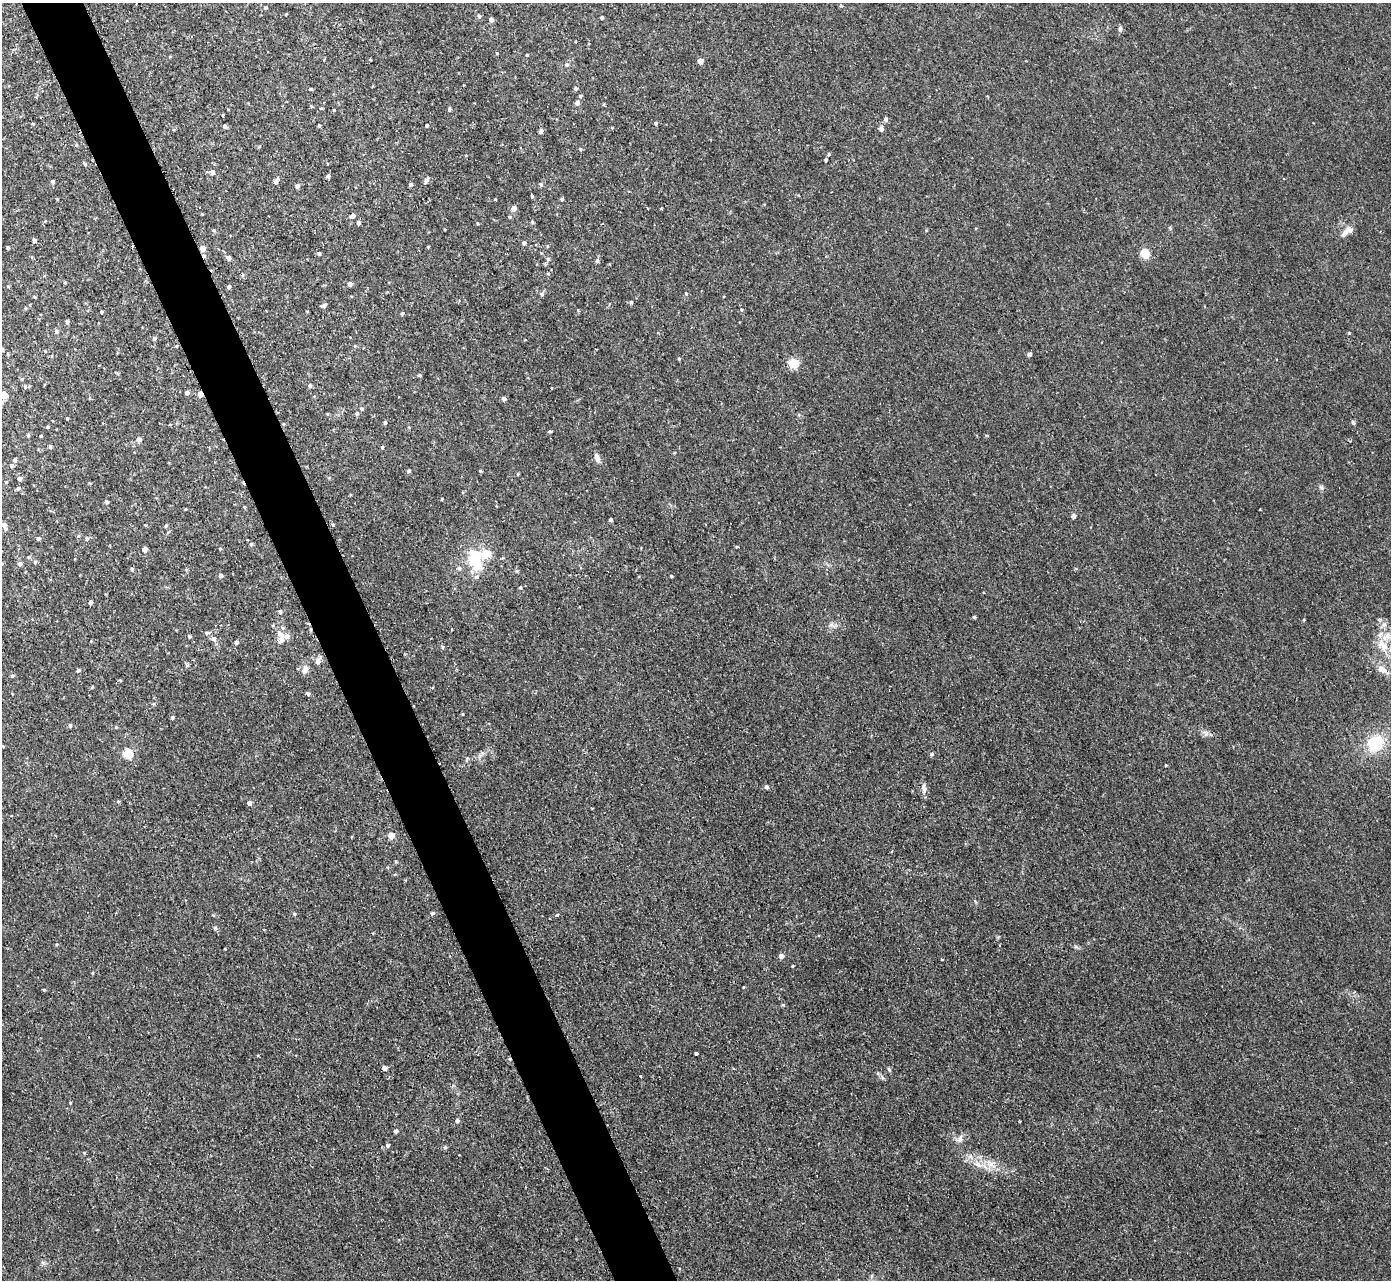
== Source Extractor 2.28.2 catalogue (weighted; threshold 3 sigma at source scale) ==
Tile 11 of 4 x 4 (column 3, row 3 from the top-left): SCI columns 2848-4236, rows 1433-2710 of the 5691 x 5723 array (HDU 1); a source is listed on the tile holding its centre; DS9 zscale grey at full resolution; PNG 1393 x 1282 px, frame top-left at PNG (2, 3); no overlay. Shown black and unused: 4% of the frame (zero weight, under 2 of 3 exposures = <1% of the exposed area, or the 3 px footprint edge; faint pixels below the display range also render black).
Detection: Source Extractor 2.28.2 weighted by HDU 2 'WHT'; one run over the whole footprint, this tile lists its part. Background 0.0367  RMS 0.008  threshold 0.0362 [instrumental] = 3 sigma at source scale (4.5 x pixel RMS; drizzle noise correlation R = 1.50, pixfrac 1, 0.05/0.05 arcsec/px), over >= 5 px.
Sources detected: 182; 3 cosmic-ray / hot-pixel residue — not listed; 4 inside a brighter listed object's ellipse — not listed separately; the other 175 listed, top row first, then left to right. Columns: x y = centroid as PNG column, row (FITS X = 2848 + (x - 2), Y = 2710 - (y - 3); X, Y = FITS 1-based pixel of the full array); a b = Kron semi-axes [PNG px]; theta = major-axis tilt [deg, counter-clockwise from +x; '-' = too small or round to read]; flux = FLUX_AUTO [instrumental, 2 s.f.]
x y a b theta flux
841 5 5 4 - 0.86
266 8 4 4 - 0.87
479 16 5 5 - 1.4
602 17 3 3 - 1.5
491 20 5 4 - 2.4
1120 29 6 4 89 2.2
497 53 4 3 - 0.68
527 55 3 3 - 0.77
700 61 4 4 - 6.5
567 64 6 5 - 1.5
575 88 5 5 - 1.1
310 89 4 3 - 0.67
581 96 5 4 - 0.88
577 103 5 4 - 3
321 108 5 3 - 0.71
449 109 5 3 - 0.96
334 110 3 3 - 0.67
223 115 4 2 - 0.55
886 119 5 4 - 2.2
655 123 4 4 - 0.75
33 124 5 3 - 0.63
319 125 4 3 - 0.93
427 125 4 3 - 1.2
225 126 5 4 - 1.7
881 129 7 5 -75 2
541 131 5 4 - 2.3
829 154 4 4 - 0.88
826 160 3 3 - 1
85 164 5 4 - 1
212 172 5 5 - 3.3
328 176 4 4 - 1.5
53 181 4 4 - 1.5
426 181 8 4 65 1.9
276 182 7 6 - 1.8
411 184 5 4 - 1.5
541 184 5 4 - 1.3
297 186 5 4 - 2.2
532 196 4 4 - 0.86
495 199 3 2 - 0.54
562 199 4 3 - 1.1
514 208 5 5 - 5.5
352 216 6 5 - 3
510 217 5 3 - 0.71
358 222 4 4 - 2.3
532 222 5 3 - 0.81
1170 228 6 4 -46 0.91
214 230 5 3 - 0.84
1347 232 18 7 40 5.3
34 240 5 4 - 1.8
524 243 4 4 - 1.6
547 246 4 3 - 0.65
428 247 4 3 - 0.62
8 248 3 3 - 1.2
203 248 4 4 - 7.7
319 253 5 4 - 1.7
1145 254 9 7 -65 13
229 258 4 4 - 3.5
548 259 5 5 - 1.1
597 261 5 4 - 1.6
242 275 5 3 - 0.76
350 284 5 5 - 2.5
229 287 4 4 - 2.1
686 293 5 4 - 0.94
542 294 6 5 - 1.5
34 297 4 3 - 0.93
631 302 4 4 - 1
323 306 6 5 - 1.9
101 312 3 3 - 0.89
402 313 4 3 - 1.1
67 322 5 4 - 1.5
56 331 5 5 - 1.4
154 339 5 4 - 1.4
176 346 4 3 - 0.75
2 349 4 3 - 1.1
1029 354 4 4 - 2.2
52 356 4 3 - 0.62
679 358 4 4 - 0.87
794 363 5 5 - 49
117 373 5 3 - 0.75
419 375 4 4 - 0.97
310 386 5 4 - 1.6
25 387 6 4 -88 1.5
187 393 5 4 - 2.3
3 394 5 5 - 11
200 394 4 4 - 7.3
504 398 5 4 - 2.1
361 409 5 5 - 1.4
357 413 5 5 - 1.3
67 418 3 3 - 0.74
385 422 4 4 - 1.2
1353 422 6 4 -63 1.2
283 424 5 3 - 0.73
47 427 4 4 - 0.89
550 431 4 3 - 1.2
28 435 4 4 - 0.92
40 436 4 3 - 0.59
138 439 5 5 - 3
50 447 5 4 - 1.3
382 447 4 4 - 0.87
597 458 11 6 -71 4
14 460 5 5 - 1.6
11 465 5 4 - 1
409 471 4 4 - 1.2
480 471 4 3 - 0.77
19 479 5 5 - 2.1
1321 487 6 4 -19 1.2
18 488 5 4 - 1.4
106 502 5 4 - 1.5
244 507 4 3 - 0.77
185 509 3 3 - 0.65
1074 516 4 4 - 3
611 520 3 3 - 1.5
4 525 5 5 - 3.2
166 526 5 4 - 1
38 538 5 4 - 1.5
87 538 6 4 77 1.4
251 544 5 5 - 1.2
145 549 5 4 - 3.8
486 554 5 5 - 28
29 557 5 4 - 0.89
474 560 21 12 -72 32
35 562 5 4 - 1
20 564 5 5 - 1.8
460 568 6 5 - 1.4
132 569 5 4 - 1.1
220 576 5 5 - 1.9
671 576 3 3 - 0.9
520 587 4 3 - 0.87
90 603 4 3 - 2.2
280 612 5 4 - 1.3
974 617 4 3 - 1.1
1304 620 4 3 - 0.77
1384 624 7 6 - 2.7
206 633 6 4 -1 1.4
189 636 4 3 - 1.2
214 639 6 6 - 2.1
281 639 13 7 73 5.1
236 642 4 4 - 2.1
1383 645 21 10 -46 13
442 647 5 3 - 0.94
318 661 8 6 71 3.7
305 669 10 7 67 5
1382 669 14 7 -31 5.6
78 670 4 4 - 1.4
12 676 5 4 - 0.98
308 694 5 4 - 1.4
172 718 4 4 - 1.1
70 725 4 3 - 1.4
116 727 4 3 - 0.7
1375 743 21 18 47 26
128 753 5 5 - 45
931 754 6 4 87 0.94
767 787 5 5 - 1.6
924 788 15 5 -81 3.2
118 802 5 4 - 0.91
249 803 5 5 - 2.6
391 835 5 5 - 9.3
432 913 5 4 - 1.3
294 914 4 3 - 0.75
557 915 4 3 - 1.1
781 956 5 5 - 3.8
784 1005 4 3 - 1.3
696 1054 3 3 - 2.9
384 1068 4 4 - 3
889 1069 6 4 -46 0.94
640 1076 3 2 - 1.4
70 1103 3 3 - 0.62
457 1121 4 4 - 2.2
396 1131 4 4 - 2
960 1139 9 7 67 3.1
387 1145 5 5 - 1.4
445 1147 5 5 - 1.1
84 1153 5 4 - 0.75
990 1163 13 6 -53 5.3
978 1165 8 7 - 3.6
Overlapping masked pixels (flux is a lower limit): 2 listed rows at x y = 203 248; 200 394
Isophote crosses this tile's border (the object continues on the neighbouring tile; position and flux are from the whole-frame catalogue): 3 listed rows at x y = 2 349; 3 394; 1382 669
Unlisted compact peaks at least as high as the median listed source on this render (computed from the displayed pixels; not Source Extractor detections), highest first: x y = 215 928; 44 990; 1206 734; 792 966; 1349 333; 442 499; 580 149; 482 753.